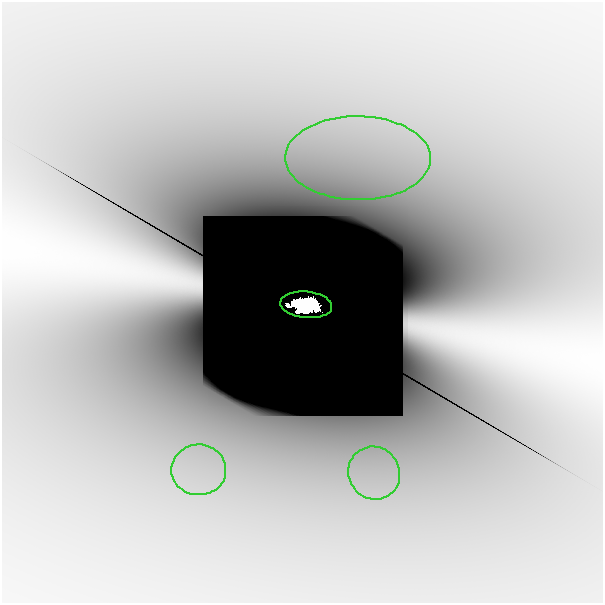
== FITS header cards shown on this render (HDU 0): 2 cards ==
NAXIS1  =                  601
NAXIS2  =                  601

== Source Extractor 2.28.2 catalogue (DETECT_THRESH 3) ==
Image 601 x 601 px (HDU 0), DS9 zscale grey, 1 PNG px = 1 image px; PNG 605 x 605 px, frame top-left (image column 1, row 601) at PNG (2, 2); each listed source drawn as its Kron ellipse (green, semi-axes under 4 px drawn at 4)
Background -3.08e-08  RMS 5.2e-09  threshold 1.55e-08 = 3 sigma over >= 5 px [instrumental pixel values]
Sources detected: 10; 6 with non-positive FLUX_AUTO (blend fragments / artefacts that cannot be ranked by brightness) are neither listed nor drawn; the other 4 listed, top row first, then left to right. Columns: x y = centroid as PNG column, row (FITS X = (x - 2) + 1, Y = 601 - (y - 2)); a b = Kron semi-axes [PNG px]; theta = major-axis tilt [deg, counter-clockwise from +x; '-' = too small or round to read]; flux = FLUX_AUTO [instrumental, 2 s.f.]
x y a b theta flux
358 158 73 42 0 1.1e-04
306 305 26 13 -5 1.4e+01
199 470 27 25 -2 2.9e-05
374 473 27 25 -57 2.7e-05
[6 non-positive-flux detections neither listed nor drawn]